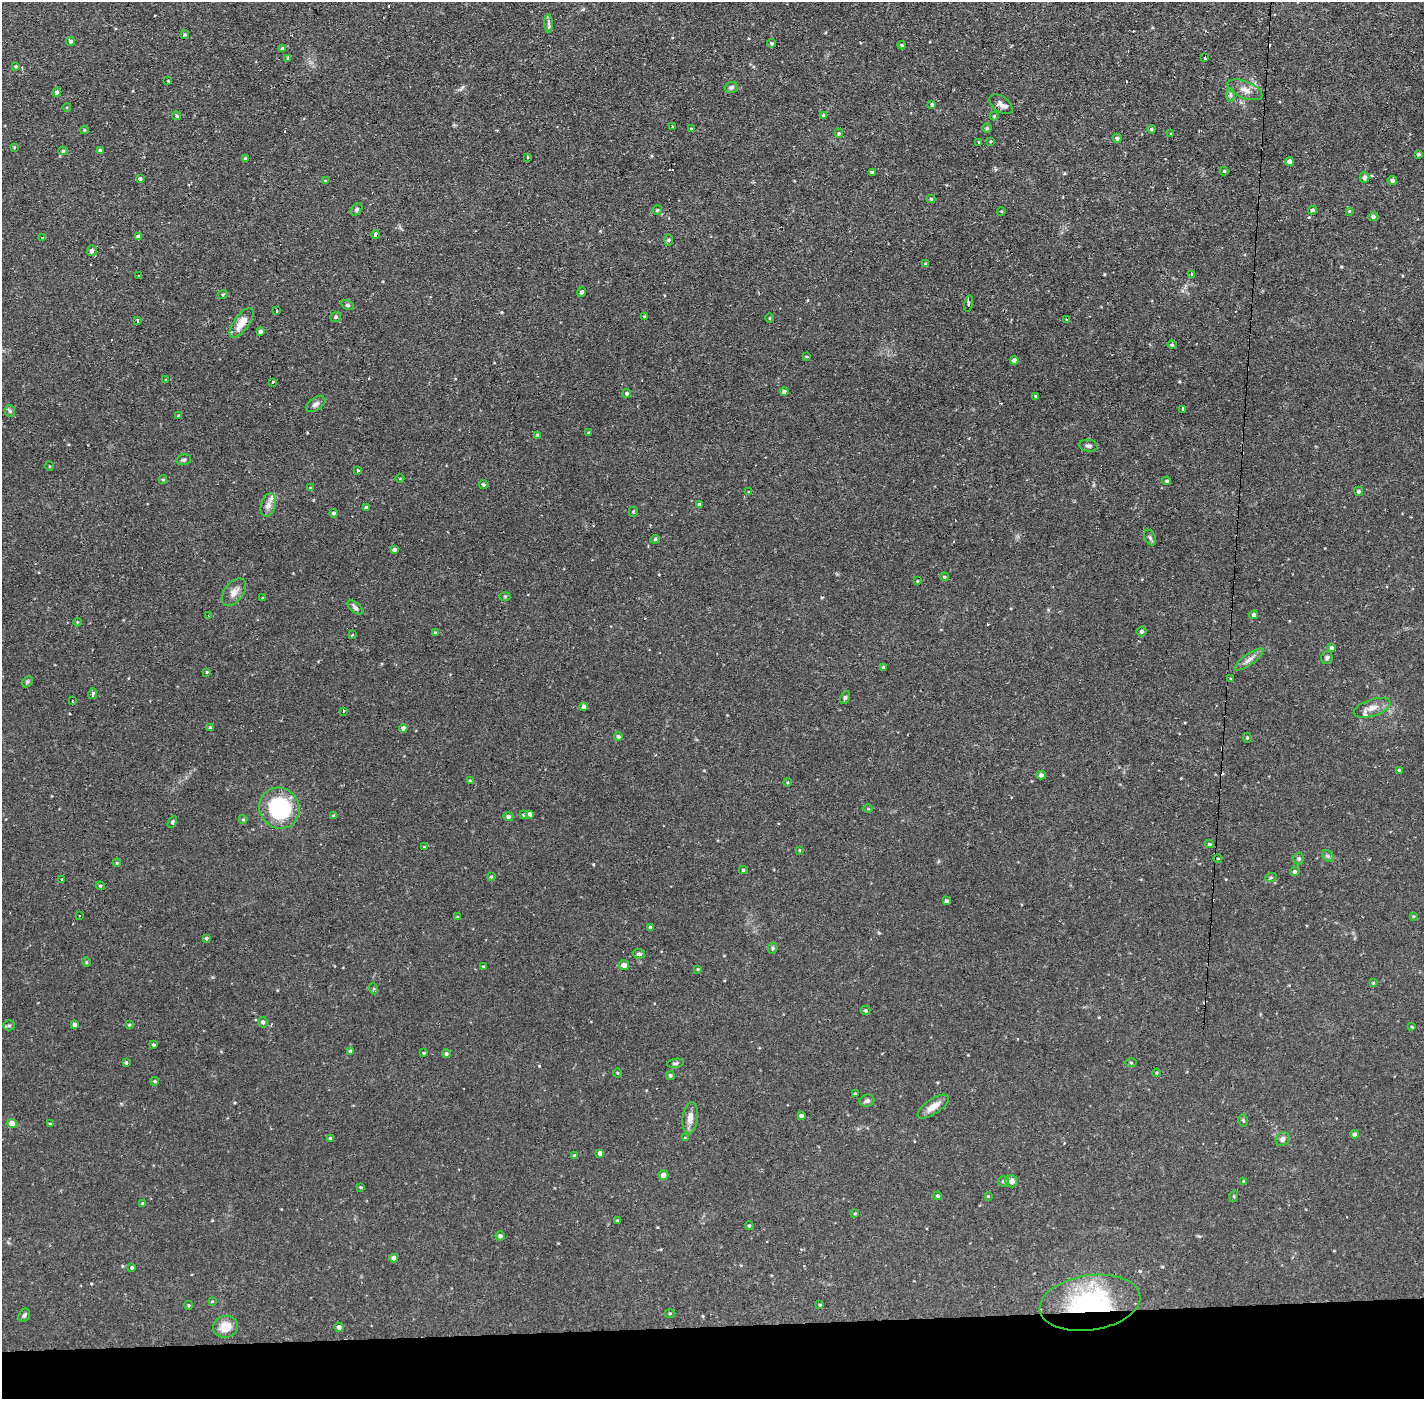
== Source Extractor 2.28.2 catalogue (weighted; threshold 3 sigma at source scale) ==
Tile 8 of 3 x 3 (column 2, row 3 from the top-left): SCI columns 1424-2845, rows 53-1449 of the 4268 x 4297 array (HDU 1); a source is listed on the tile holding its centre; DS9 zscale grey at full resolution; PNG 1426 x 1401 px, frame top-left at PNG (2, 2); each listed source drawn as its Kron ellipse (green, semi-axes under 4 px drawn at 4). Shown black and unused: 5% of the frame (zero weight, under 2 of 3 exposures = <1% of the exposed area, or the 3 px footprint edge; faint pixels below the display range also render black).
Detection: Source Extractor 2.28.2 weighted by HDU 2 'WHT'; one run over the whole footprint, this tile lists its part. Background 0.0735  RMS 0.0063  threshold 0.0284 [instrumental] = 3 sigma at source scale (4.5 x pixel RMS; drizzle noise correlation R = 1.50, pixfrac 1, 0.05/0.05 arcsec/px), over >= 5 px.
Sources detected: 242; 15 cosmic-ray / hot-pixel residue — neither listed nor drawn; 2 inside a brighter listed object's ellipse — not listed separately; the other 225 listed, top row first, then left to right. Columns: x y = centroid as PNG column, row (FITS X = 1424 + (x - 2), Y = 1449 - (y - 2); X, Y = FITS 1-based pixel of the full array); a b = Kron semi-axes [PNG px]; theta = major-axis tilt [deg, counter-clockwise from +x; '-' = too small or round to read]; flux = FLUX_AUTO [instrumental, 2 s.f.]
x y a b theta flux
549 23 9 4 -89 1.6
185 35 4 4 - 0.85
71 41 4 4 - 1.2
771 43 4 4 - 0.88
902 45 4 4 - 0.88
283 49 4 3 - 1.7
287 58 4 4 - 0.82
1205 58 3 3 - 1.2
16 66 3 3 - 0.7
168 81 3 3 - 0.42
731 87 7 5 19 1.6
1245 90 18 8 -22 5
57 92 4 4 - 1.9
1230 95 7 4 -89 1.2
1001 104 13 7 -35 3.2
932 105 3 3 - 1.1
67 107 4 3 - 0.52
823 115 4 4 - 0.95
176 116 5 4 - 0.75
994 116 4 4 - 0.73
672 127 2 2 - 0.53
987 128 4 4 - 0.89
691 129 4 3 - 0.66
1151 129 4 3 - 0.88
85 130 4 4 - 0.76
839 133 4 3 - 0.78
1171 134 3 2 - 0.79
1117 138 5 4 - 1.2
991 141 4 3 - 0.55
978 143 3 3 - 7.9
14 147 4 3 - 0.61
100 150 4 3 - 1.3
63 151 5 4 - 0.95
1418 154 3 3 - 1
527 157 3 3 - 1.2
246 159 4 4 - 1.8
1289 162 4 4 - 3.2
1224 171 4 4 - 0.75
872 172 4 3 - 1.2
1364 177 5 5 - 2
140 179 3 3 - 1.2
1392 180 5 4 - 1.6
325 181 3 3 - 0.6
931 199 4 4 - 0.69
357 209 7 5 49 1.2
657 210 5 4 - 1
1312 210 4 4 - 1.2
1001 211 4 3 - 0.51
1349 211 4 4 - 0.58
1373 217 5 4 - 1.6
376 235 4 3 - 6.2
42 237 3 3 - 0.61
139 237 4 4 - 3.1
668 240 5 3 - 0.85
92 251 5 5 - 2.4
926 264 3 3 - 0.75
1191 274 3 3 - 1.4
139 276 3 3 - 1.2
582 292 5 4 - 1.3
223 294 5 3 - 0.59
969 303 8 4 78 1.6
348 305 7 4 -26 1
277 311 3 2 - 1
336 317 5 5 - 1.1
645 317 4 3 - 0.88
770 318 5 3 - 0.52
1067 320 4 2 - 0.63
137 321 4 3 - 5.8
242 323 17 7 54 9
260 331 4 3 - 1.7
1172 345 4 4 - 0.81
806 356 4 2 - 0.58
1014 360 4 4 - 2.3
166 380 3 3 - 0.42
272 382 3 3 - 1.8
784 391 4 4 - 1.7
627 393 4 4 - 1.2
1036 396 3 3 - 0.77
316 404 11 6 32 2.1
1182 409 3 2 - 0.97
10 411 6 5 - 1.1
178 415 3 3 - 0.48
588 433 3 3 - 0.8
538 436 4 4 - 2.4
1089 446 9 6 -8 1.9
184 460 7 5 13 1.3
49 466 5 3 - 0.49
357 470 3 3 - 4
163 479 4 4 - 0.66
400 479 4 3 - 0.51
1167 481 4 3 - 0.93
483 484 4 4 - 1.1
311 488 4 3 - 0.77
1359 491 4 4 - 1.2
749 492 4 3 - 0.44
699 504 3 3 - 1.2
268 505 12 7 75 3.5
366 508 4 4 - 1.3
633 512 5 4 - 0.84
334 513 4 4 - 1.1
1150 538 8 5 -63 1.4
655 539 5 4 - 0.83
394 549 4 3 - 2
944 577 4 4 - 0.83
917 581 3 3 - 0.62
234 592 16 9 53 5
505 596 6 4 0 0.72
263 598 3 3 - 0.69
355 608 9 5 -39 1.8
1254 615 4 4 - 1.7
209 616 3 3 - 0.45
77 622 4 3 - 0.58
1142 631 5 5 - 1.6
435 633 4 4 - 1.3
352 635 4 2 - 0.8
1332 648 4 3 - 1.5
1327 658 6 5 - 1.4
1249 660 17 5 35 3.2
884 667 3 3 - 1.1
207 672 4 4 - 0.62
1231 679 4 3 - 0.64
27 682 6 4 46 0.96
93 694 5 3 - 1.3
845 698 7 4 63 1
72 701 3 2 - 0.63
584 707 4 4 - 1.8
1372 708 19 8 18 5.1
343 711 3 2 - 0.79
210 728 3 3 - 1
403 728 4 4 - 2
618 736 4 4 - 1.5
1247 738 5 4 - 0.83
1399 770 3 3 - 0.69
1041 775 4 4 - 2.1
470 781 4 4 - 0.62
787 782 4 3 - 0.51
279 808 21 19 -49 55
868 809 4 3 - 0.54
530 814 4 3 - 1.9
524 815 4 4 - 1
334 816 4 3 - 1.4
508 817 5 4 - 1.8
243 819 4 4 - 0.73
172 822 6 4 62 0.81
1210 844 4 3 - 0.79
424 847 3 3 - 0.39
800 850 4 3 - 0.56
1328 856 6 5 - 1.3
1218 859 4 3 - 0.49
1299 859 6 5 - 1
117 863 4 4 - 0.66
743 870 4 4 - 0.92
1295 872 5 4 - 1.6
491 877 4 3 - 0.76
1271 877 6 3 20 0.81
62 880 3 3 - 5.9
100 886 4 4 - 0.76
947 901 4 3 - 1.6
80 916 2 2 - 0.58
1414 916 3 3 - 0.63
457 917 3 3 - 0.63
650 927 4 3 - 1.1
206 938 4 4 - 0.81
773 948 6 4 67 1
639 954 6 5 - 1.5
86 962 5 4 - 0.69
624 965 5 4 - 2.9
484 967 4 4 - 1.1
698 969 3 3 - 0.57
1373 983 4 3 - 0.6
374 989 5 3 - 0.77
866 1010 5 4 - 1
263 1022 5 5 - 1.7
75 1024 4 4 - 2
9 1025 6 5 - 1
129 1025 4 3 - 0.68
1412 1027 3 3 - 0.57
154 1045 4 3 - 0.92
351 1051 4 3 - 1.3
424 1053 3 3 - 0.66
446 1054 4 4 - 1.3
1131 1062 6 4 -1 0.8
126 1063 3 3 - 1
676 1063 8 4 8 1.3
617 1073 5 3 - 0.57
1157 1073 4 3 - 0.52
670 1075 4 4 - 1.1
155 1081 4 4 - 0.9
855 1094 3 3 - 0.72
867 1101 7 6 - 1.6
933 1107 18 7 35 5.6
801 1116 4 4 - 2
690 1118 16 7 83 5.3
1243 1120 6 4 -77 0.92
12 1124 4 4 - 8.9
50 1124 3 3 - 0.63
1355 1134 4 4 - 1.6
330 1138 4 3 - 0.99
685 1138 4 3 - 0.71
1283 1139 7 6 - 2.4
600 1153 4 4 - 2.7
574 1156 4 4 - 1.2
663 1175 5 4 - 3.9
1004 1181 5 5 - 1.5
1012 1181 6 6 - 3
1243 1181 4 4 - 0.64
361 1187 4 3 - 0.68
938 1196 4 3 - 0.89
988 1196 4 3 - 0.53
1234 1196 6 3 74 0.61
143 1204 4 3 - 0.81
855 1213 3 3 - 0.57
617 1221 4 3 - 0.78
749 1226 4 3 - 0.88
500 1236 4 4 - 1.9
394 1258 4 4 - 3
132 1267 3 3 - 0.99
212 1301 4 3 - 0.55
1090 1303 51 27 8 85
189 1305 4 3 - 0.72
820 1305 3 3 - 0.62
670 1313 5 3 - 0.66
24 1315 7 5 61 1.2
225 1327 12 11 - 11
339 1327 4 4 - 2.3
Overlapping masked pixels (flux is a lower limit): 1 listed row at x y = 1090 1303